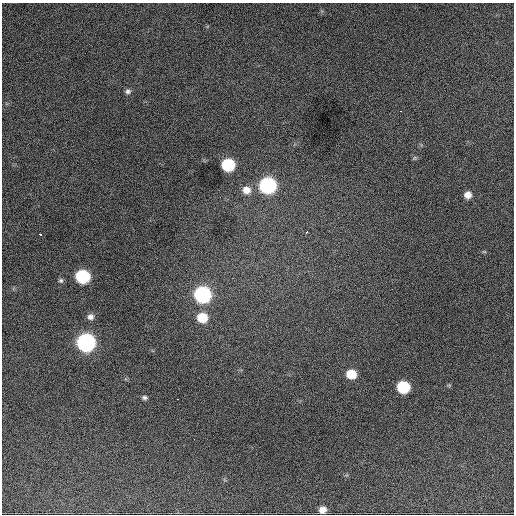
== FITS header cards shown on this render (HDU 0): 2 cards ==
NAXIS1  =                  512 / Axis length
NAXIS2  =                  512 / Axis length

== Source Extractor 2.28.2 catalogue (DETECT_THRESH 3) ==
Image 512 x 512 px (HDU 0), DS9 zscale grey, 1 PNG px = 1 image px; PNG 516 x 516 px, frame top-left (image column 1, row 512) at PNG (2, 3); no overlay
Background 1080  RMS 32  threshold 95.7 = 3 sigma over >= 5 px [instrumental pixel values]
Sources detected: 22; all 22 listed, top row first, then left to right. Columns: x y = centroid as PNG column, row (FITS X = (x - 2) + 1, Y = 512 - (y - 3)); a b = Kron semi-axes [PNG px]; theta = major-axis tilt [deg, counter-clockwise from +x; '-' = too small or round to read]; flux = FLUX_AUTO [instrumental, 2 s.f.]
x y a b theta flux
128 91 7 6 - 6300
401 111 3 2 - 2500
415 158 6 5 - 3200
228 165 8 8 - 180000
267 186 9 8 - 540000
246 190 11 10 - 20000
468 195 7 6 - 16000
307 232 3 3 - 3800
40 234 3 2 - 10000
484 252 6 4 -19 2400
83 277 9 8 - 250000
61 280 6 6 - 4300
202 295 9 8 - 580000
90 317 8 7 - 9200
202 318 9 8 - 59000
86 343 9 9 - 920000
351 374 8 7 - 52000
403 387 8 8 - 150000
144 398 7 5 -6 5100
177 399 3 2 - 4200
194 439 2 2 - 3500
322 510 7 7 - 17000